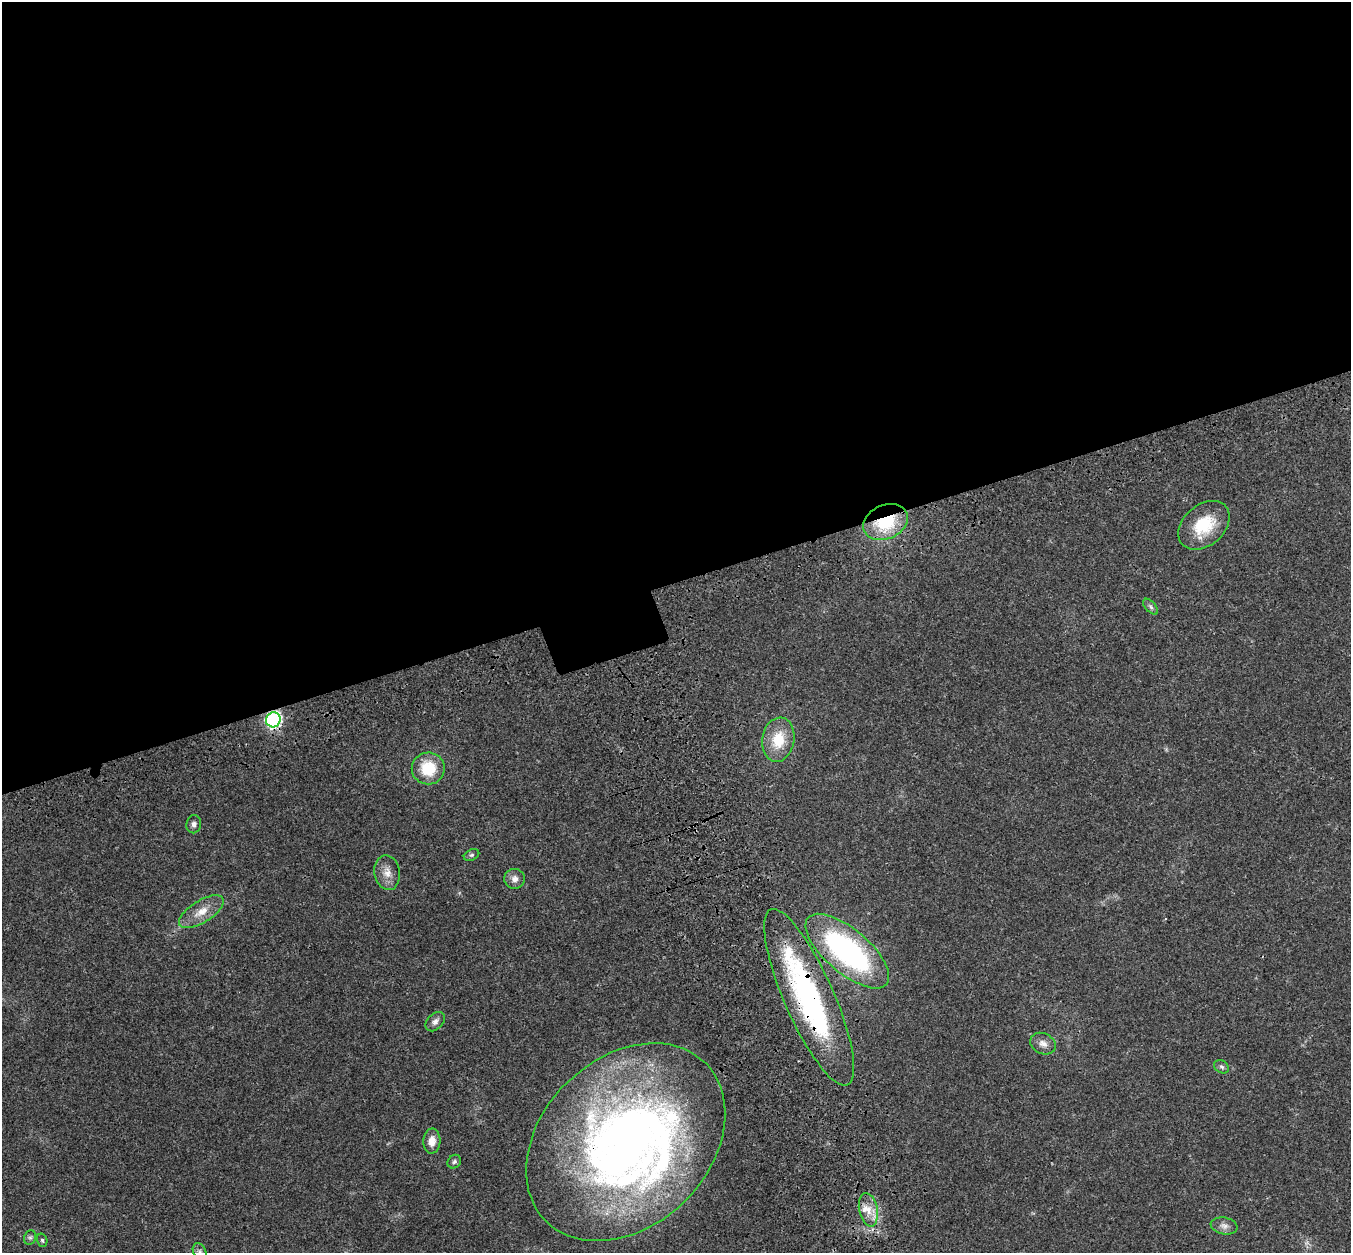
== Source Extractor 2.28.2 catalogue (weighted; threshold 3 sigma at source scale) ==
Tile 2 of 4 x 4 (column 2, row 1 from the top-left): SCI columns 1456-2804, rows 3960-5210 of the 5613 x 5470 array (HDU 1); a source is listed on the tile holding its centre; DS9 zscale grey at full resolution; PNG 1353 x 1255 px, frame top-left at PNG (2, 2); each listed source drawn as its Kron ellipse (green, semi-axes under 4 px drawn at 4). Shown black and unused: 47% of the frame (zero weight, under 3 of 4 exposures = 9% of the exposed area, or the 3 px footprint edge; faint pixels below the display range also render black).
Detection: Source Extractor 2.28.2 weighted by HDU 2 'WHT'; one run over the whole footprint, this tile lists its part. Background 0.0228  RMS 0.0031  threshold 0.014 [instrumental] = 3 sigma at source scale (4.5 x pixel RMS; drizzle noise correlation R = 1.50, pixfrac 1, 0.0396/0.0396 arcsec/px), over >= 5 px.
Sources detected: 28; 1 too faint to see at this stretch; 2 inside a brighter object's white glare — neither listed nor drawn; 1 inside a brighter listed object's ellipse — not listed separately; the other 24 listed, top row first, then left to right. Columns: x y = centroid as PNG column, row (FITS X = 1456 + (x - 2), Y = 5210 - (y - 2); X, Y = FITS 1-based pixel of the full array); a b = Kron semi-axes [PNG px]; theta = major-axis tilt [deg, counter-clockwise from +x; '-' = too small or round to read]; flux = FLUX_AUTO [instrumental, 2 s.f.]
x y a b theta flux
886 522 23 17 24 17
1204 525 29 20 41 12
1151 607 9 5 -49 0.8
273 720 7 7 - 70
778 740 22 16 81 9.1
428 768 16 16 - 10
194 824 9 7 80 1.1
472 855 8 5 26 0.64
387 873 17 12 -79 3.3
515 879 10 10 - 1.8
201 912 25 11 32 4.9
847 951 51 22 -40 65
809 997 96 25 -66 69
435 1022 11 8 46 1.5
1043 1044 13 10 -26 2.1
1222 1067 8 6 -32 0.7
432 1141 12 8 87 3
626 1142 112 84 44 240
454 1162 7 6 - 0.74
868 1210 17 9 -78 4
1224 1226 13 8 -10 1.7
30 1237 7 6 - 0.66
42 1240 7 5 -73 0.63
200 1252 9 6 -62 1
Overlapping masked pixels (flux is a lower limit): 5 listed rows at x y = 886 522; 273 720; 847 951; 809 997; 626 1142
Isophote crosses this tile's border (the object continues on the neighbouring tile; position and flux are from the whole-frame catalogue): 1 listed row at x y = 200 1252